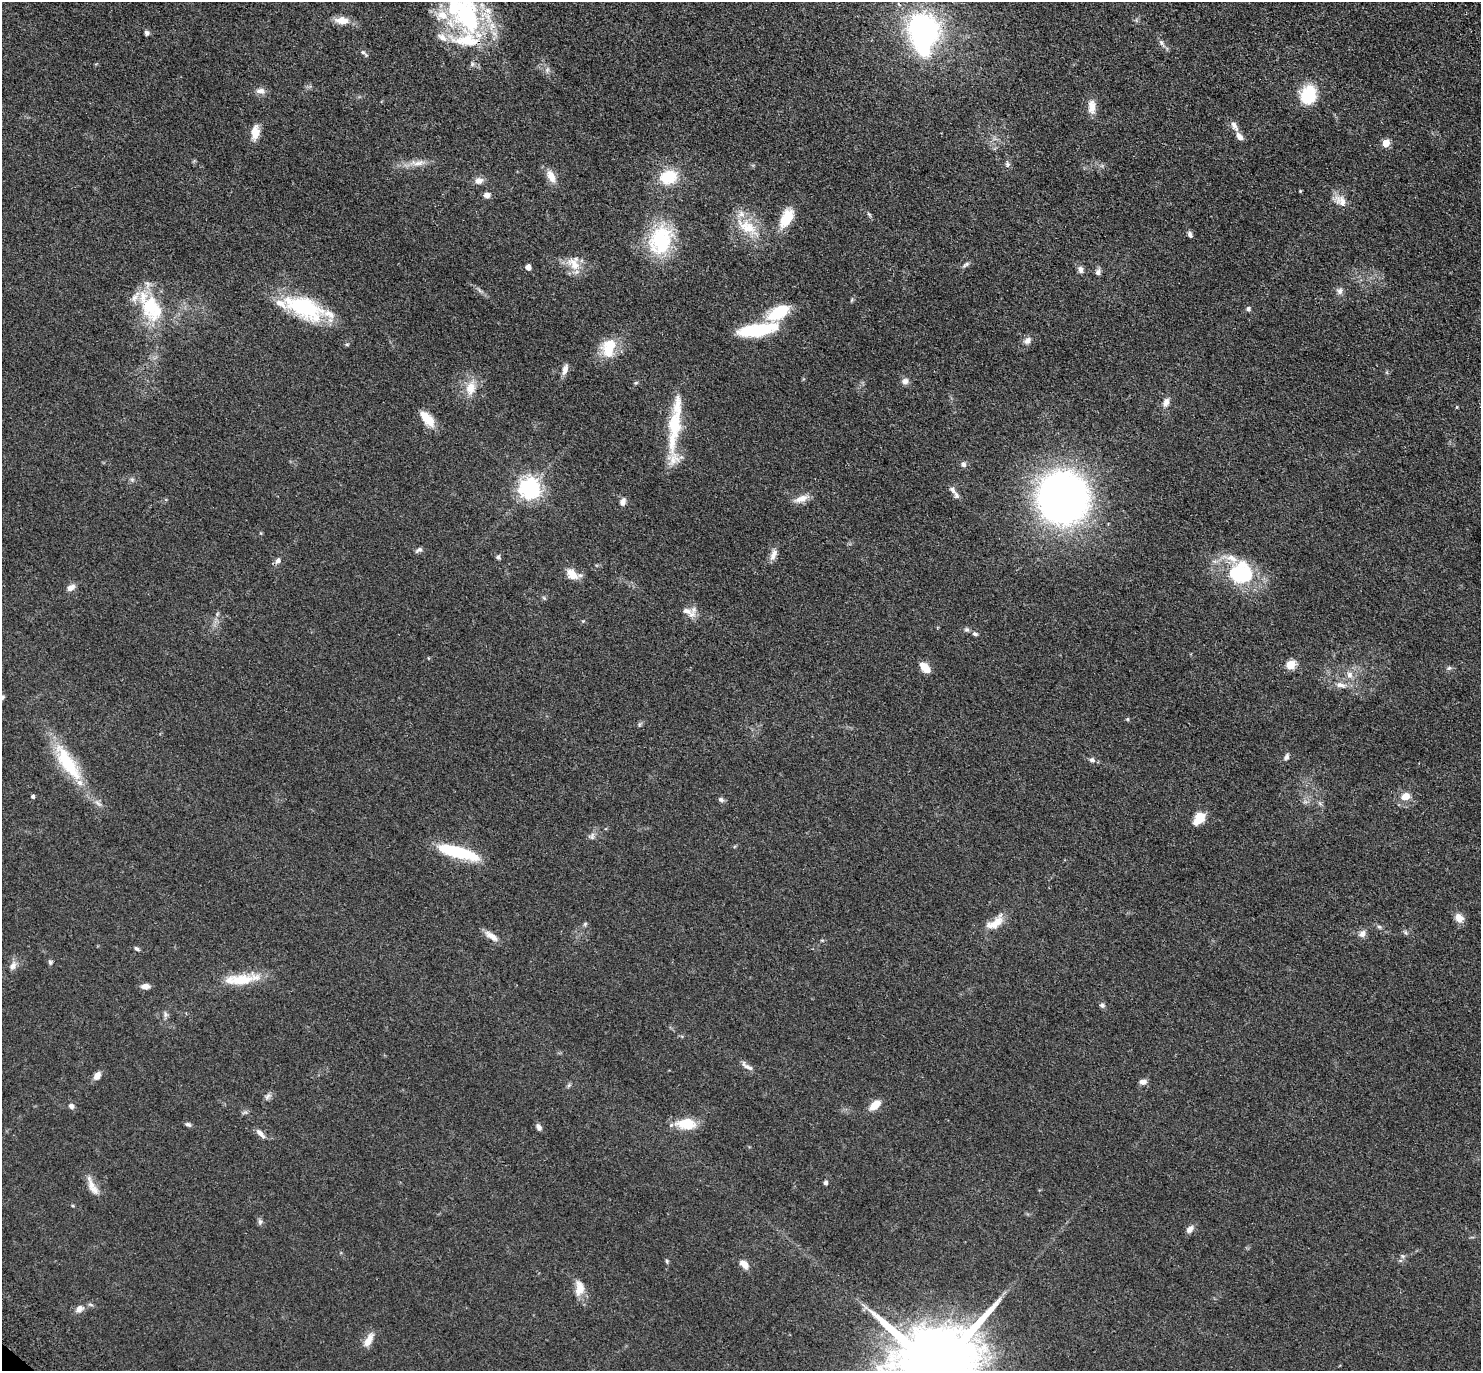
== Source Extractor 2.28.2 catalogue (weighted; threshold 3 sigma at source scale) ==
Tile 10 of 4 x 4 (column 2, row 3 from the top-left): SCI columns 1568-3046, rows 1616-2984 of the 6091 x 6109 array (HDU 1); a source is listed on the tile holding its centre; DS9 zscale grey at full resolution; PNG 1483 x 1373 px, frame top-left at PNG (2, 2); no overlay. Shown black and unused: <1% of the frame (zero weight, under 3 of 4 exposures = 6% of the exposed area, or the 3 px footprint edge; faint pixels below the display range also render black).
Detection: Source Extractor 2.28.2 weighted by HDU 2 'WHT'; one run over the whole footprint, this tile lists its part. Background 0.0386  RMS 0.0045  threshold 0.0203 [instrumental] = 3 sigma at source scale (4.5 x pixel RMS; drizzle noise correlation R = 1.50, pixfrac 1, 0.05/0.05 arcsec/px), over >= 5 px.
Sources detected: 132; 3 inside a brighter object's white glare — not listed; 11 inside a brighter listed object's ellipse — not listed separately; the other 118 listed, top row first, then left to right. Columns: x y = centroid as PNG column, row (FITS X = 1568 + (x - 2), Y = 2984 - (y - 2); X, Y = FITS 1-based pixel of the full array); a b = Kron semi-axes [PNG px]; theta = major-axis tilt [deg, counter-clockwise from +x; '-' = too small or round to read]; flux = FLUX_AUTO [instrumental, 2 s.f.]
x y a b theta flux
467 16 69 32 -73 70
342 20 18 9 -4 5.2
923 29 33 29 -48 83
147 33 7 6 - 1
1161 42 8 6 -60 1.3
363 53 11 4 -42 0.93
260 91 13 8 -4 2.5
1308 95 17 14 69 22
1092 107 19 9 -89 4.4
1234 126 15 7 -61 2.5
255 132 17 9 83 5.3
1386 143 5 5 - 8.9
417 163 23 7 5 4.6
1007 164 8 6 -89 1.2
551 176 18 9 -66 4.5
668 177 17 13 18 16
479 181 10 8 12 2.8
1300 191 4 3 - 0.45
487 195 7 6 - 2.3
1341 201 19 12 -44 4.7
869 214 7 4 -37 0.7
786 218 22 11 61 12
747 227 34 17 -31 14
1190 235 7 5 -68 1.4
661 240 35 26 71 33
574 264 23 14 -41 7.2
966 264 12 5 33 1.1
528 267 4 4 - 3.3
1080 269 10 7 -71 1.8
1098 272 9 6 75 1.6
479 290 8 4 -53 0.97
1340 291 9 8 - 1.8
150 306 34 23 77 23
304 308 50 22 -24 36
1248 309 6 6 - 0.95
778 313 19 10 29 21
757 330 43 12 9 27
1027 341 9 7 40 2.3
609 347 25 17 76 13
565 369 14 7 71 2.7
905 381 9 8 - 2.1
636 383 6 4 2 0.58
471 388 22 14 77 7.7
1166 402 12 8 70 2.6
1457 407 5 3 - 0.37
427 418 20 9 -48 8.9
675 424 68 16 83 25
963 464 7 7 - 1.5
132 480 7 4 -1 0.83
529 488 7 7 - 310
953 490 13 7 -52 2.3
801 499 20 9 20 4
1063 499 34 33 - 340
623 502 10 7 71 2.1
419 550 11 5 33 1.2
773 554 18 7 69 2.8
498 557 6 5 - 0.97
278 560 9 6 53 1.8
1240 573 33 30 15 31
572 574 14 9 -41 6.1
71 587 10 7 29 2.6
687 611 16 9 -12 3.5
217 614 7 4 72 0.75
967 629 7 6 - 1
975 634 7 5 -26 0.98
1291 665 5 5 - 23
925 668 13 7 -47 5.4
1449 668 7 5 42 0.87
1349 675 10 9 - 3
1341 685 15 7 -8 3.2
2 697 7 5 29 0.86
639 724 7 4 88 0.69
1286 757 10 6 56 1.5
1092 760 7 6 - 1.5
67 763 56 17 -57 26
33 796 4 4 - 1.1
1405 796 9 7 20 4.8
721 799 8 6 -28 1.1
1199 819 13 8 53 9.6
592 836 10 8 38 1.6
457 852 45 11 -15 28
1459 918 11 8 -54 3.9
995 923 25 11 29 7
585 924 6 5 - 0.74
1379 927 6 5 - 0.85
1405 932 6 4 -46 0.77
1362 934 10 8 35 2.3
491 936 19 7 -34 3.9
822 940 6 3 -19 0.52
137 949 7 4 -38 0.92
50 962 7 5 -80 0.91
13 966 12 8 65 2.5
241 979 47 12 7 15
145 986 10 6 4 2.5
1102 1005 8 6 -45 1.2
165 1014 9 6 -80 1.2
747 1066 20 6 -34 2.3
97 1076 11 7 54 2.5
1143 1082 9 7 4 1.9
569 1085 6 5 - 0.75
267 1096 10 6 53 1.5
875 1105 12 7 40 6.2
71 1106 6 6 - 1.6
188 1124 8 5 -19 1.1
686 1124 23 12 -2 10
539 1127 9 5 -55 1.5
260 1133 15 6 -47 2.3
825 1183 4 4 - 1.5
91 1184 23 9 -71 4.8
260 1222 8 6 -75 1.2
1190 1229 11 7 45 2.3
1402 1256 7 4 -71 0.76
667 1261 6 4 -70 0.64
744 1264 10 6 -44 4.2
579 1288 21 11 -90 5.8
79 1309 11 8 46 2.8
368 1340 19 8 60 4.7
938 1369 28 18 46 10000
Overlapping masked pixels (flux is a lower limit): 1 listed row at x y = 467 16
Isophote crosses this tile's border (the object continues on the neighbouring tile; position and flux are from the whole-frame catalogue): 3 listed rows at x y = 467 16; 2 697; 938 1369